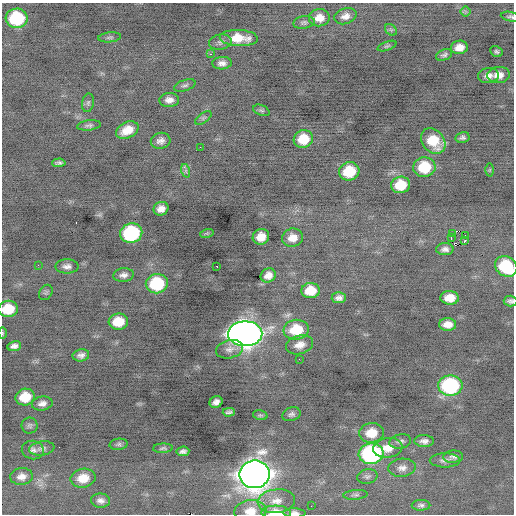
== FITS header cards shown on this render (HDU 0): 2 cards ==
NAXIS1  =                  512 / Axis length
NAXIS2  =                  512 / Axis length

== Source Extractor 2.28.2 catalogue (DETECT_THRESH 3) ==
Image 512 x 512 px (HDU 0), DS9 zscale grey, 1 PNG px = 1 image px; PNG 516 x 516 px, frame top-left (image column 1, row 512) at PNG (2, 3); each listed source drawn as its Kron ellipse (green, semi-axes under 4 px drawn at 4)
Background -0.294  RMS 0.84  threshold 2.51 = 3 sigma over >= 5 px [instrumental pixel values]
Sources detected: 102; all 102 listed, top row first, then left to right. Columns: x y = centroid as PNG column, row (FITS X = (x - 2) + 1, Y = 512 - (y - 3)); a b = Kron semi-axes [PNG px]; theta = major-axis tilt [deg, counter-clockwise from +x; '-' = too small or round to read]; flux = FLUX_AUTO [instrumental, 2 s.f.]
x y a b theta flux
465 11 5 5 - 100
345 16 11 7 18 360
511 17 10 4 -11 140
17 18 11 10 - 4000
319 18 10 8 6 600
304 22 11 6 9 160
391 30 6 5 - 110
110 37 11 5 5 150
239 38 19 8 -2 1100
220 42 11 7 9 220
387 46 10 4 20 120
459 47 8 6 8 510
496 52 6 5 - 120
210 54 2 2 - 350
444 55 8 5 21 150
222 63 10 6 4 290
499 75 11 8 5 510
488 76 10 7 6 330
185 85 11 5 20 160
169 100 10 7 3 370
88 103 9 6 80 150
261 110 8 5 -21 110
203 118 9 4 36 140
89 125 12 5 7 160
127 130 12 8 26 840
462 137 7 5 11 160
303 139 10 8 18 1300
161 141 10 8 14 310
433 141 14 11 -52 1600
200 147 2 2 - 48
59 163 7 3 4 140
424 167 11 10 - 2100
490 170 6 4 89 76
186 171 7 4 -72 130
349 171 10 9 - 2000
401 185 9 8 - 1400
161 209 7 6 - 400
131 233 11 9 12 6200
207 233 7 4 17 86
453 233 3 2 - 50
465 235 2 2 - 800
261 237 8 7 - 660
293 238 10 9 - 580
451 238 4 2 - 1800
465 240 3 2 - 100
445 249 8 6 2 250
38 265 3 2 - 74
67 266 11 7 0 270
217 266 3 2 - 83
506 266 12 9 -33 2900
123 275 10 6 8 290
268 275 8 6 31 410
157 284 11 9 10 3500
310 291 9 7 6 1100
46 292 8 6 56 110
339 298 7 5 3 220
450 298 9 7 -2 800
510 301 7 5 -2 160
8 309 10 8 8 1500
118 322 10 8 6 1200
448 324 8 6 0 500
296 330 12 10 7 1900
2 333 5 3 - 59
245 334 17 12 -1 63000
300 345 14 9 15 500
14 346 7 5 11 240
230 349 14 9 14 330
81 355 8 6 11 240
299 359 2 2 - 41
450 386 12 10 1 7100
25 397 9 8 - 1300
216 402 7 5 26 270
42 404 10 7 9 310
229 412 6 3 2 120
291 414 9 6 20 190
260 415 7 4 -16 89
30 425 8 8 - 170
372 433 12 10 6 1100
400 441 11 7 11 230
424 441 10 6 -1 280
119 444 9 5 6 140
42 448 12 7 8 230
163 448 10 4 3 120
388 448 15 10 8 790
33 450 11 9 -7 260
183 451 6 5 - 180
371 454 12 10 8 10000
453 457 10 6 3 190
445 460 15 7 0 300
402 468 13 9 6 350
255 474 15 14 - 90000
367 476 10 7 12 180
21 477 11 8 5 390
83 478 12 9 11 860
356 495 12 5 4 150
101 501 9 7 -5 250
276 501 19 12 6 770
421 505 9 5 1 150
311 506 2 2 - 110
250 511 16 11 5 810
276 513 14 7 -2 1100
294 513 11 4 -2 250
At the frame edge (FLAGS 8, measured only in part): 8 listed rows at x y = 511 17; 506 266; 510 301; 8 309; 2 333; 250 511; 276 513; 294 513